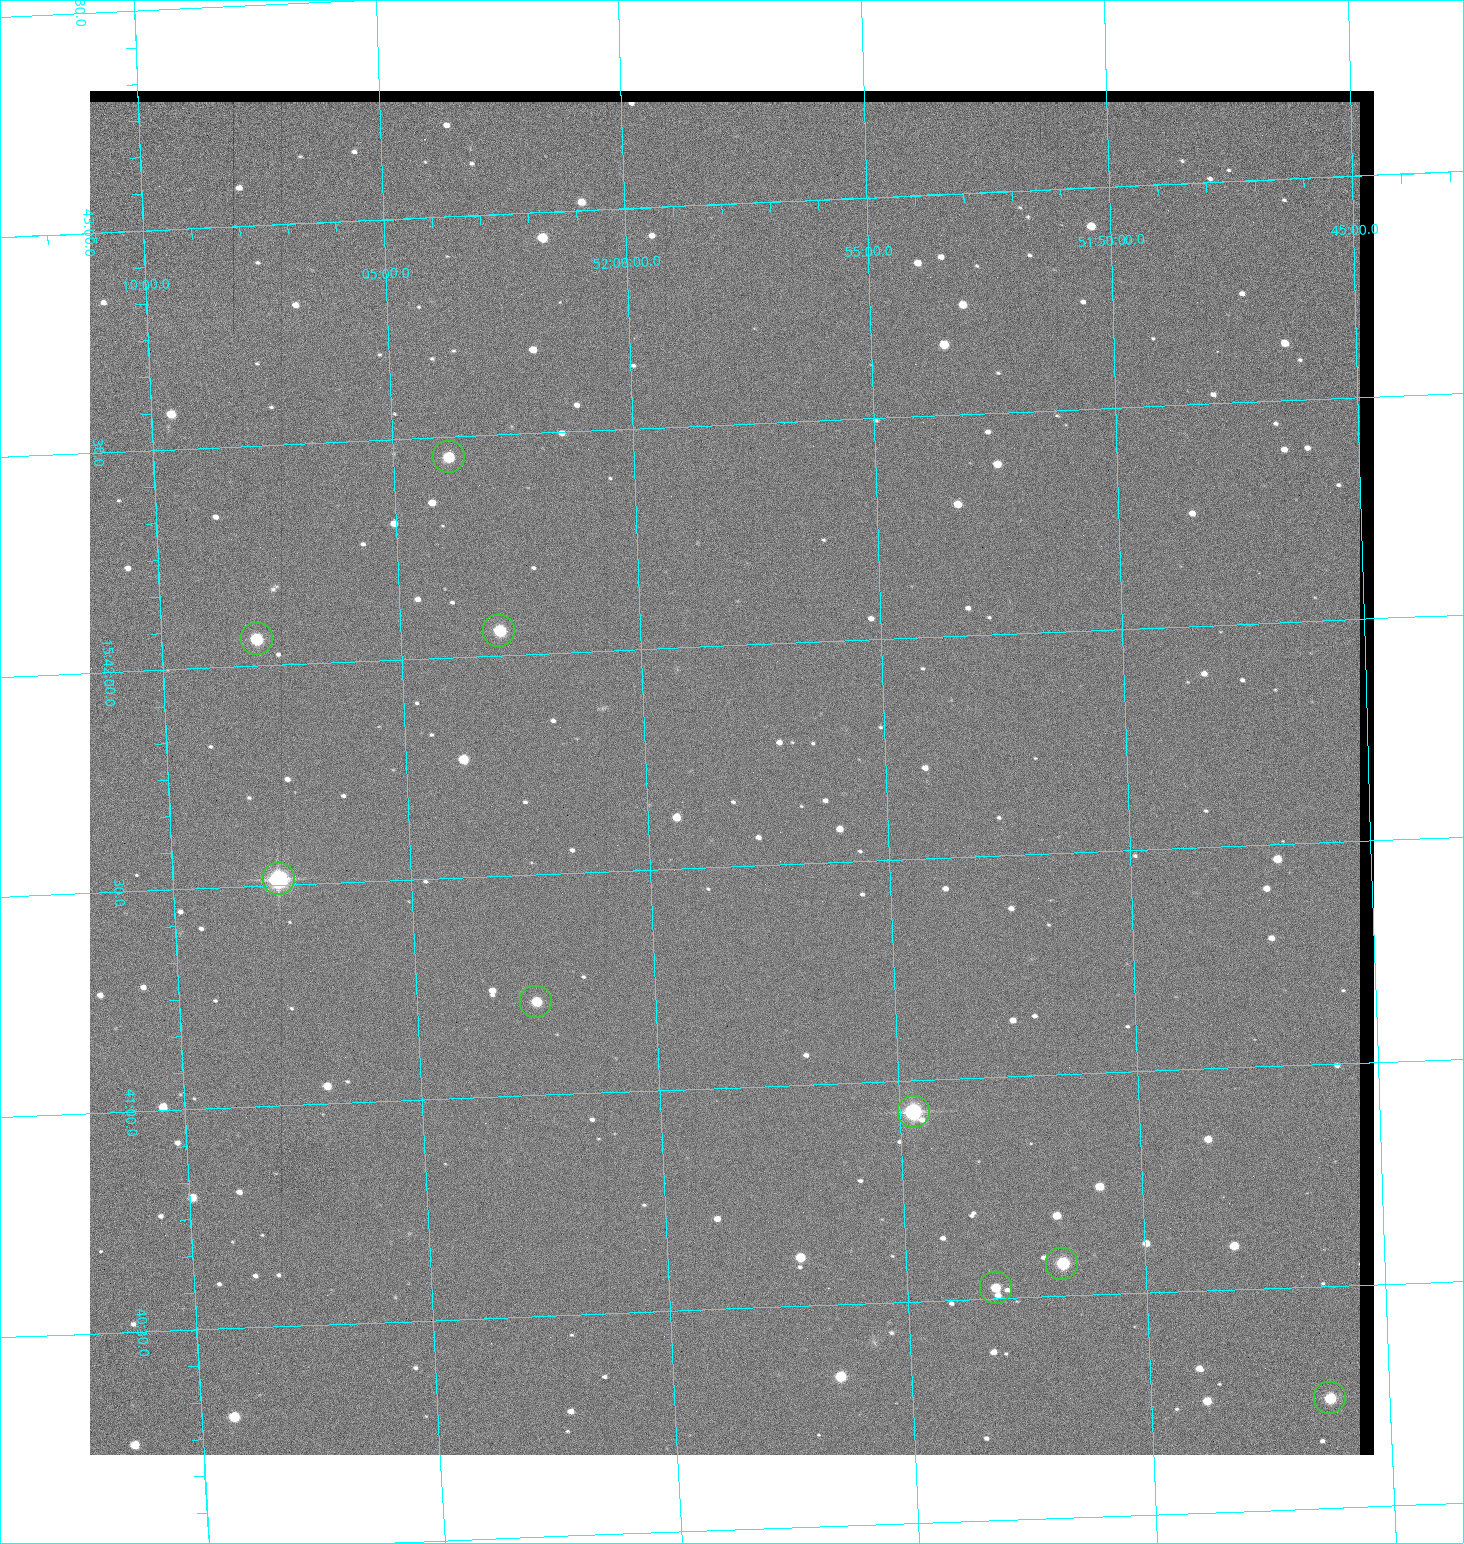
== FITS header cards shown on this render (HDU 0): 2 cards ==
NAXIS1  =                 1284 / length of data axis 1
NAXIS2  =                 1364 / length of data axis 2

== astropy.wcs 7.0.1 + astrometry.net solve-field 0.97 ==
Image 1284 x 1364 px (HDU 0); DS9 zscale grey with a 90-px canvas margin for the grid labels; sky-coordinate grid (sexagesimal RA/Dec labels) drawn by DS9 from the SOLVED WCS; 9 Tycho-2 reference stars matched to detected sources circled (green)
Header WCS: RA---TAN/DEC--TAN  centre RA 15:41:43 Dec +51:58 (235.43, +51.97 deg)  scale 1.26 arcsec/px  FOV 26.9' x 28.5'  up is +92 deg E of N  parity flipped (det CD > 0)
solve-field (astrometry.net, Tycho-2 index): VERIFIED the header's WCS against the Tycho-2 star catalogue (9 matches, 0 conflicts) and refined it, rather than solving blind
Solved WCS: RA---TAN-SIP/DEC--TAN-SIP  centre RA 15:41:43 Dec +51:58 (235.43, +51.97 deg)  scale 1.25 arcsec/px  FOV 26.8' x 28.5'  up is +92 deg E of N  parity flipped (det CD > 0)
The solver's refit moves the header's centre by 0.41 arcsec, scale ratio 0.9963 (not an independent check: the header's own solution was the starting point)
Tycho-2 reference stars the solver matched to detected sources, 9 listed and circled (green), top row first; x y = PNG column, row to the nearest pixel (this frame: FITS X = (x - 90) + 1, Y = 1364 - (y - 91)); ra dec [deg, ICRS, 3 dp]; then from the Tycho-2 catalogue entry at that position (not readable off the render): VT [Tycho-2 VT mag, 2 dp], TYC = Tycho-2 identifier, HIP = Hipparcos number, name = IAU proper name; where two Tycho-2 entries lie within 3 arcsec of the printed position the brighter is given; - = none
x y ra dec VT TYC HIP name
449 457 235.614 +52.064 11.61 3489-1132-1 - -
499 631 235.514 +52.049 11.19 3489-1407-1 - -
257 639 235.515 +52.133 11.12 3489-1380-1 - -
279 879 235.378 +52.130 9.31 3489-1322-1 76850 -
536 1002 235.303 +52.042 11.52 3489-958-1 - -
914 1112 235.232 +51.912 9.59 3489-824-1 - -
1062 1264 235.143 +51.862 10.97 3489-1016-1 - -
996 1288 235.131 +51.886 12.29 3489-908-1 - -
1330 1398 235.062 +51.771 11.53 3489-1453-1 - -